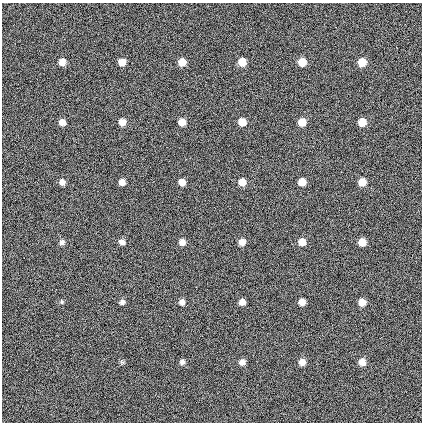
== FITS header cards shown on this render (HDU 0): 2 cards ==
NAXIS1  =                  420
NAXIS2  =                  420

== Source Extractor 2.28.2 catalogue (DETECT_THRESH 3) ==
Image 420 x 420 px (HDU 0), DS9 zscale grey, 1 PNG px = 1 image px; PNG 424 x 424 px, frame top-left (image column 1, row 420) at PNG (2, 3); no overlay
Background 7.28e-05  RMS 0.0099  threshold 0.0298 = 3 sigma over >= 5 px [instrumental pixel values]
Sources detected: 35; all 35 listed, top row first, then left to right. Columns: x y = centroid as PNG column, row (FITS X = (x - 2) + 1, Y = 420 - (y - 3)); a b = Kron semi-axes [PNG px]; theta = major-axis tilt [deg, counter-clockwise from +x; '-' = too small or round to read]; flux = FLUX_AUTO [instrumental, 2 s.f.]
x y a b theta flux
62 62 7 7 - 4.8
122 62 6 6 - 5.6
182 62 6 6 - 6.6
242 62 7 7 - 7.7
302 62 7 7 - 8.5
362 62 7 7 - 9.4
62 122 6 6 - 3.8
122 122 7 7 - 4.7
182 122 6 6 - 5.6
242 122 6 6 - 6.6
302 122 7 7 - 7.5
362 122 6 6 - 8.4
62 182 7 6 - 2.8
122 182 6 5 - 3.6
182 182 6 6 - 4.6
242 182 7 7 - 5.6
302 182 6 6 - 6.4
362 182 6 6 - 7.5
62 242 7 6 - 1.9
122 242 8 6 -20 2.8
182 242 6 6 - 3.7
242 242 7 7 - 4.6
302 242 7 7 - 5.5
362 242 6 6 - 6.6
62 302 5 5 - 0.81
122 302 6 6 - 1.9
182 302 7 6 - 2.8
242 302 6 6 - 3.7
302 302 6 5 - 4.6
362 302 6 6 - 5.7
122 362 6 5 - 1.1
182 362 6 6 - 1.8
242 362 7 6 - 2.9
302 362 7 7 - 4.1
362 362 7 7 - 4.9